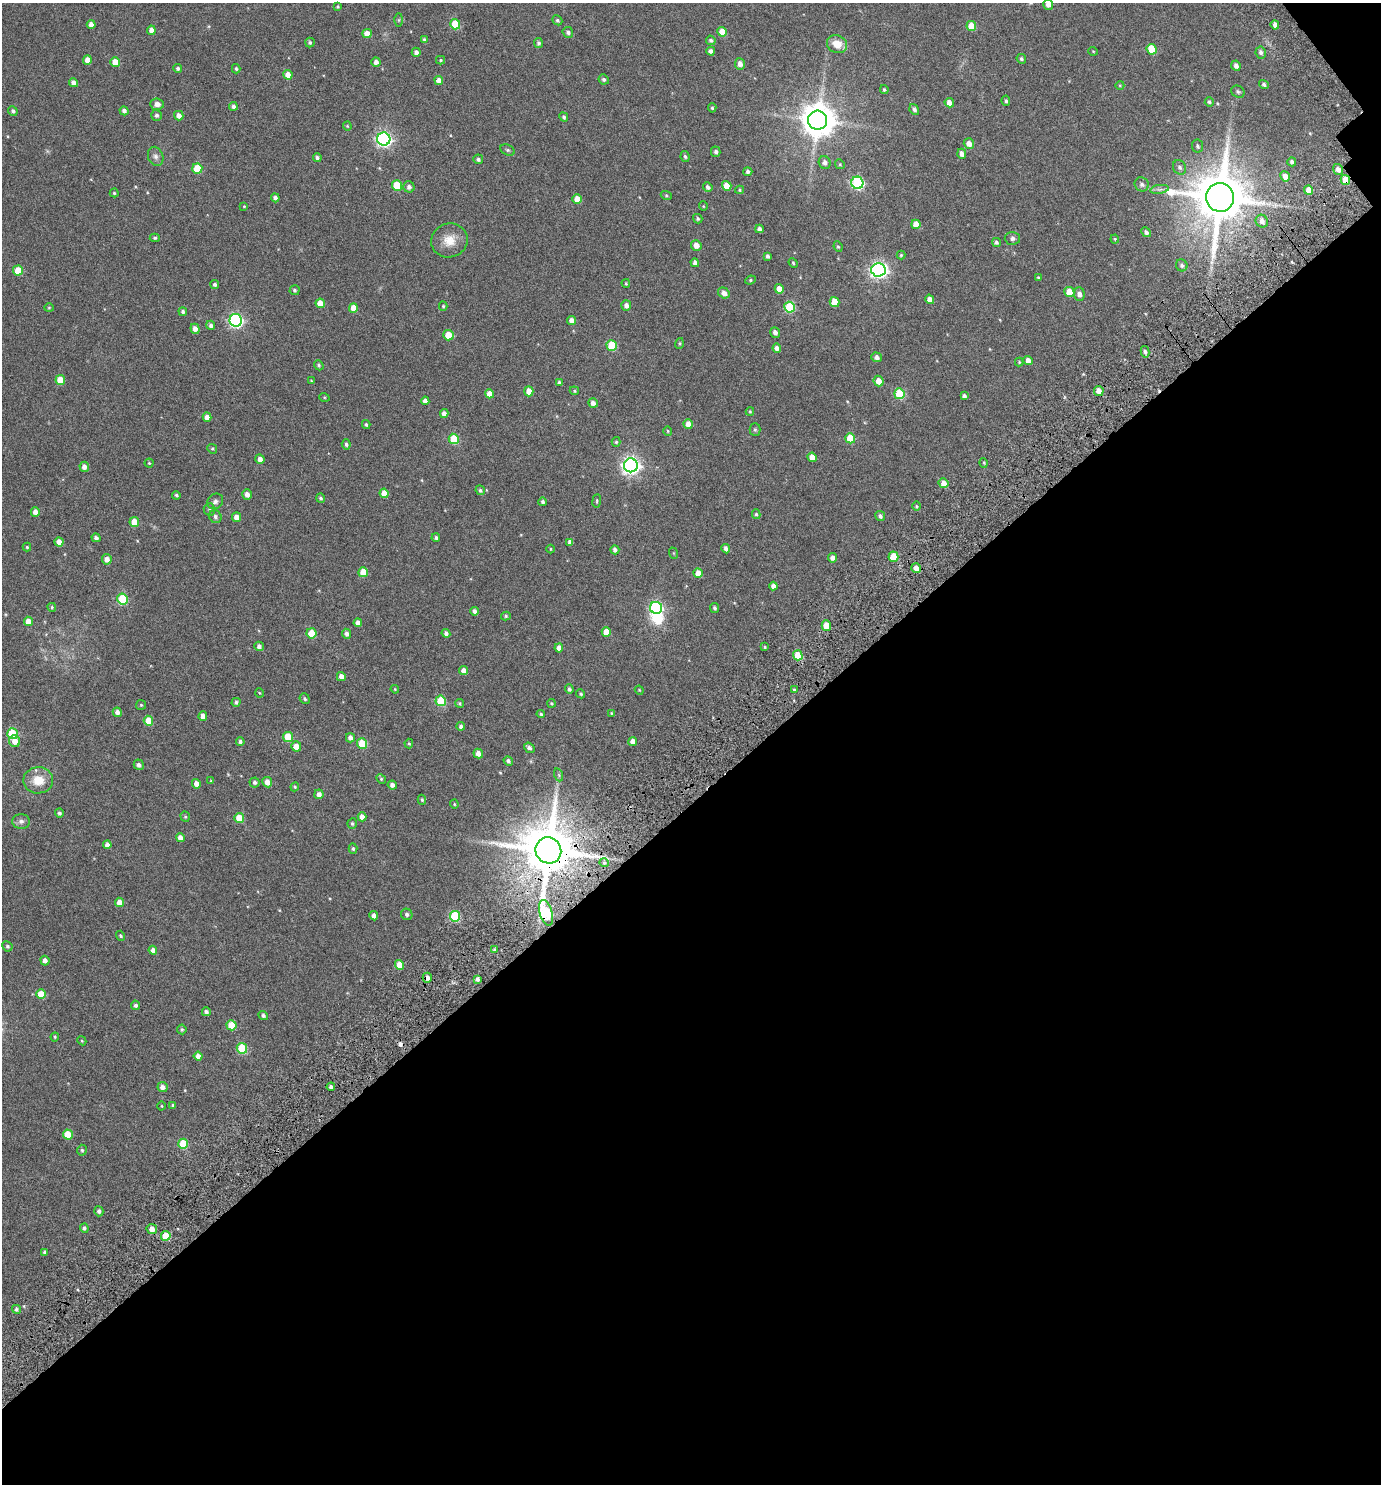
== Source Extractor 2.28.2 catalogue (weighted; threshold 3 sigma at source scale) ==
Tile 4 of 2 x 2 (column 2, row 2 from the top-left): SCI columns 1545-2923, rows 151-1632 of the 3235 x 3254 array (HDU 1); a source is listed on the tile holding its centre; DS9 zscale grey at full resolution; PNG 1383 x 1486 px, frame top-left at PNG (2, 3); each listed source drawn as its Kron ellipse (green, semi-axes under 4 px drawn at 4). Shown black and unused: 46% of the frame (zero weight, under 3 of 6 exposures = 13% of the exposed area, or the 3 px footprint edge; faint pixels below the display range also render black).
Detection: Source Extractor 2.28.2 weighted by HDU 2 'WHT'; one run over the whole footprint, this tile lists its part. Background 0.0305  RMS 0.013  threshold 0.0541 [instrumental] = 3 sigma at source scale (4.09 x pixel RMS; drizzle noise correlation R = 1.36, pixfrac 0.8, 0.0396/0.0396 arcsec/px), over >= 5 px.
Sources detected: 314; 1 inside a brighter object's white glare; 1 cosmic-ray / hot-pixel residue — neither listed nor drawn; the other 312 listed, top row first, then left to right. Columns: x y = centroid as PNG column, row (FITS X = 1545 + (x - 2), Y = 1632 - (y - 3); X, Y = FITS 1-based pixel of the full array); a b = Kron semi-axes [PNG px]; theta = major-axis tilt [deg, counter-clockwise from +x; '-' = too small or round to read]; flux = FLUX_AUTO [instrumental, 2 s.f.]
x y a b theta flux
1048 4 5 5 - 5.9
338 7 4 3 - 1.2
399 20 6 4 89 1.5
557 20 5 4 - 2
455 24 5 5 - 35
91 25 4 4 - 6.7
1275 25 4 4 - 6.1
971 26 5 5 - 18
151 30 4 4 - 5.8
568 32 5 5 - 3
722 32 5 4 - 17
367 34 5 4 - 10
424 40 4 4 - 1.9
711 40 5 4 - 2.3
310 42 5 4 - 1.8
539 43 5 4 - 2.3
837 44 10 8 -24 14
1151 49 5 5 - 27
711 51 4 4 - 3.6
1093 51 5 3 - 0.81
416 52 4 4 - 3.8
1261 52 6 5 - 3.4
1021 59 5 4 - 2
87 60 4 4 - 8
441 60 4 4 - 1.2
115 62 5 4 - 16
376 62 4 4 - 5.1
740 64 5 5 - 6.1
1236 66 5 4 - 3.9
178 68 4 4 - 2.1
236 69 4 4 - 1.8
288 75 5 4 - 11
604 79 5 5 - 2.7
439 80 4 4 - 5.8
74 83 4 4 - 6.2
1264 84 5 4 - 2.6
1120 85 4 3 - 0.85
884 90 4 4 - 1.7
1238 92 7 5 -27 2.2
1006 101 5 4 - 1.8
1209 102 5 4 - 1.8
949 103 5 4 - 7.9
157 104 7 5 -4 5.4
233 106 4 4 - 2.7
712 108 5 4 - 1.6
914 109 6 4 -54 3.1
13 111 5 4 - 2.6
124 111 5 4 - 3.7
156 115 5 5 - 2.7
179 116 5 5 - 5.9
564 117 5 4 - 2.2
817 120 9 9 - 2300
347 126 4 4 - 1
384 139 6 6 - 270
969 143 5 5 - 7.6
1197 146 6 5 - 2.3
508 150 7 5 -26 2.1
716 152 5 4 - 2.7
962 154 5 4 - 4.9
156 156 10 7 -69 4.3
685 156 6 4 -82 1.8
317 158 4 4 - 2.9
478 159 5 4 - 2.4
825 162 6 6 - 4.4
1292 162 4 4 - 2.6
840 164 5 4 - 1.3
1180 167 7 6 - 3.1
197 168 5 5 - 29
1338 169 5 5 - 5.9
748 172 4 4 - 2.9
1285 176 5 4 - 7.6
1345 180 5 4 - 18
857 183 6 6 - 130
1142 184 7 6 - 3.1
397 185 5 5 - 40
727 186 5 4 - 15
409 187 6 5 - 4
708 187 5 4 - 3.2
1159 189 9 4 8 3.3
740 190 4 4 - 1.4
1309 190 4 4 - 11
114 193 4 4 - 1.3
666 195 5 3 - 1.2
1220 197 14 14 - 7000
275 198 4 4 - 3.2
577 199 5 4 - 12
244 206 4 3 - 1.1
703 206 5 3 - 0.81
698 219 5 4 - 1.9
1262 221 6 6 - 5
916 224 5 4 - 12
759 229 4 4 - 3.3
1146 232 5 4 - 3
155 238 5 4 - 1.6
1012 238 8 6 -1 3.3
1115 239 4 4 - 1.1
449 240 18 17 - 17
996 242 5 4 - 2.2
696 245 5 5 - 8.3
838 247 5 4 - 1.4
901 255 4 4 - 1.3
767 256 4 3 - 2.5
695 263 4 4 - 3.8
793 263 5 4 - 1.3
1182 265 6 5 - 3
878 270 7 6 - 350
18 271 5 5 - 25
1039 278 4 3 - 1.4
750 280 5 4 - 1.5
626 283 4 3 - 1.2
215 284 4 4 - 2.6
779 289 5 4 - 10
295 290 5 5 - 2.2
1069 292 5 5 - 21
724 293 6 5 - 6.6
1079 294 7 5 -85 4.7
930 299 5 4 - 7.6
834 302 5 5 - 21
320 303 5 4 - 14
626 305 5 5 - 4.8
443 306 4 4 - 1.3
789 307 5 5 - 50
49 308 5 4 - 1.1
353 308 5 4 - 13
183 312 4 4 - 2.2
236 320 6 6 - 190
571 320 4 4 - 6.4
211 325 5 4 - 2.9
195 329 5 4 - 6.5
775 332 5 4 - 4.6
448 335 5 5 - 24
679 343 5 3 - 1.2
612 345 5 5 - 41
777 348 4 4 - 4.5
1145 352 6 4 -78 3.1
877 357 5 5 - 4.4
1028 360 5 4 - 8.2
1019 362 4 4 - 1.2
319 365 5 4 - 1.7
60 380 5 5 - 17
311 381 3 3 - 0.92
878 381 5 5 - 11
559 383 4 3 - 2.3
529 391 5 4 - 10
574 391 5 4 - 1.4
1099 391 5 4 - 9.7
489 394 5 4 - 8.8
899 394 5 5 - 50
964 396 4 4 - 2.7
324 397 5 3 - 1.1
425 401 4 4 - 5.1
593 403 5 4 - 5
750 411 4 4 - 1.1
444 414 4 4 - 5.4
207 417 4 4 - 6.4
366 424 4 4 - 1.7
688 424 5 4 - 9.2
755 430 6 5 - 1.7
668 431 4 4 - 1.3
850 438 5 5 - 23
454 439 5 5 - 38
616 442 5 4 - 1.7
346 444 5 4 - 2.6
212 449 5 4 - 1.5
812 457 5 4 - 14
260 459 5 4 - 4.9
149 463 4 4 - 1.3
984 463 5 3 - 1
631 465 7 7 - 430
84 467 5 5 - 5.3
943 483 5 4 - 9.4
480 490 5 4 - 2
384 493 4 4 - 12
247 494 5 4 - 5.7
176 495 4 3 - 2
321 498 4 4 - 1.8
215 501 8 7 - 3.6
597 501 7 3 82 1.2
543 502 4 4 - 2.4
916 506 5 3 - 1.3
209 509 6 5 - 2.2
35 512 4 4 - 5.9
756 514 5 4 - 1.7
880 516 5 5 - 3.1
215 517 7 6 - 2.6
236 517 4 4 - 7.2
134 522 5 4 - 12
96 538 4 4 - 2.8
436 538 4 4 - 2.1
59 542 4 4 - 8.2
570 542 4 4 - 4.7
27 547 4 4 - 1.2
551 549 4 3 - 0.95
726 549 5 4 - 4.5
615 550 4 4 - 3.6
673 553 6 4 -70 1.1
893 557 5 5 - 21
833 558 4 4 - 5.1
107 559 5 5 - 6.5
916 568 5 4 - 7.1
363 572 5 5 - 18
698 573 5 4 - 12
773 586 4 4 - 5
122 599 5 5 - 58
52 607 4 3 - 1.4
656 608 6 6 - 160
715 608 5 4 - 2.1
474 611 4 4 - 3.4
506 616 5 4 - 1.5
29 621 5 4 - 14
358 623 4 4 - 6
826 626 5 4 - 20
606 632 5 4 - 16
311 633 5 5 - 26
446 633 4 4 - 3.5
346 634 5 4 - 3.6
259 646 5 4 - 3.8
765 647 4 3 - 1.2
559 648 4 4 - 7.3
798 655 5 5 - 33
463 670 4 4 - 6.4
341 677 5 4 - 7.1
395 689 4 3 - 1
569 689 5 4 - 2.3
639 690 4 3 - 0.88
794 690 4 3 - 1.6
260 693 5 3 - 0.91
581 694 5 4 - 1.8
305 699 5 4 - 2
441 701 5 5 - 39
236 702 4 4 - 2.2
460 703 4 4 - 1.4
552 703 4 4 - 1.3
141 705 5 5 - 1.3
117 712 4 4 - 5.1
611 713 3 3 - 0.88
541 714 4 3 - 1.5
203 716 4 4 - 6.1
148 721 5 4 - 18
461 726 4 4 - 3.9
12 734 5 5 - 60
288 737 5 5 - 31
350 738 4 4 - 4.5
15 741 6 5 - 8.6
240 742 4 4 - 2.4
633 742 4 4 - 7.3
409 743 5 4 - 1.2
362 744 5 5 - 33
296 746 5 5 - 9.4
529 748 5 4 - 3.5
478 753 5 4 - 7.5
508 761 5 4 - 2.6
139 765 5 5 - 3.5
559 775 6 4 -71 1.8
381 779 5 4 - 1.4
38 780 15 13 1 20
211 781 4 3 - 0.96
254 782 5 5 - 2.8
267 782 5 4 - 7.7
196 784 5 4 - 6.3
392 785 5 4 - 4.2
295 787 4 4 - 1.3
319 794 5 4 - 5
422 800 5 4 - 1.5
454 804 4 4 - 1.1
59 813 4 4 - 2.1
185 817 5 4 - 1.4
362 817 4 4 - 6.8
239 818 5 4 - 19
21 821 9 7 0 4
352 823 5 4 - 1.7
180 838 4 4 - 7.4
107 845 4 4 - 4.4
353 849 5 4 - 1.8
548 850 13 12 - 7500
604 863 5 4 - 1.9
119 902 5 4 - 9.5
546 913 13 6 -74 95
407 914 6 5 - 2.9
374 916 4 4 - 4.5
455 916 5 5 - 69
120 936 5 4 - 1.6
7 946 5 5 - 2
494 949 4 3 - 1.2
153 950 4 4 - 6
45 961 5 4 - 4.8
400 965 5 4 - 17
427 978 5 4 - 5.3
477 979 4 3 - 2.9
41 994 5 4 - 21
136 1005 5 4 - 2.8
206 1012 4 4 - 3.1
263 1016 5 4 - 2.8
232 1025 5 5 - 29
182 1029 5 5 - 1.7
55 1037 4 4 - 1
82 1041 5 3 - 0.99
242 1048 5 5 - 54
198 1056 4 4 - 6.7
162 1087 5 5 - 5.3
331 1087 4 4 - 3.1
173 1105 4 3 - 1.6
162 1106 4 3 - 0.8
68 1134 5 5 - 25
183 1144 5 5 - 49
82 1150 5 4 - 1.8
99 1211 5 4 - 2.9
84 1228 4 4 - 2.3
152 1229 5 5 - 7.9
166 1236 5 5 - 24
45 1252 4 4 - 2.5
16 1309 5 4 - 2.1
Overlapping masked pixels (flux is a lower limit): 5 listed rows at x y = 1345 180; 1220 197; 548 850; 546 913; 427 978
Isophote crosses this tile's border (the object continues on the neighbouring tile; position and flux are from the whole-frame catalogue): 1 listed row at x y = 1048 4